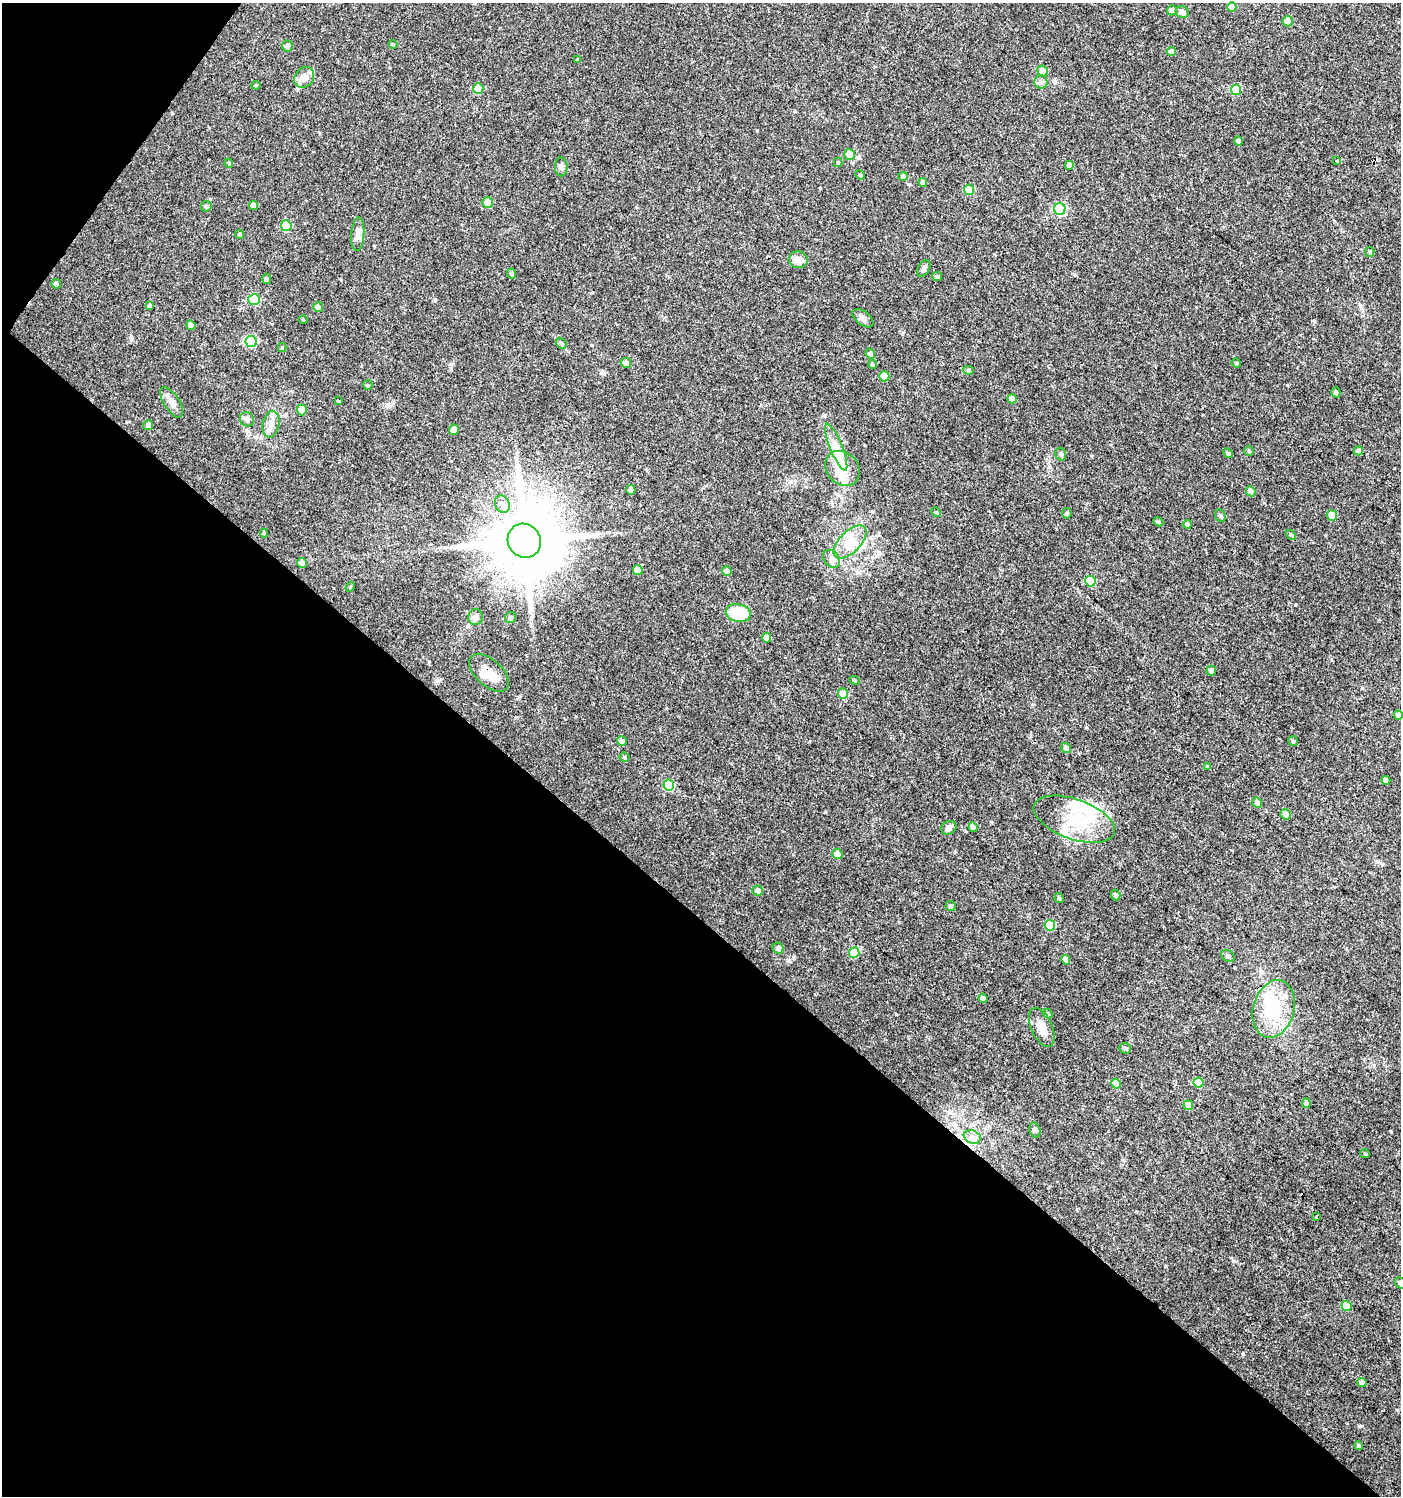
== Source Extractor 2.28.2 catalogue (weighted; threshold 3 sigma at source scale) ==
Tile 9 of 4 x 4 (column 1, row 3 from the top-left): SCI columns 244-1642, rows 1496-2989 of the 6017 x 5984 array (HDU 1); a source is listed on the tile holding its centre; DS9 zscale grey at full resolution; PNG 1403 x 1498 px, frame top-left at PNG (2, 3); each listed source drawn as its Kron ellipse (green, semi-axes under 4 px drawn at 4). Shown black and unused: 41% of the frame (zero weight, under 3 of 4 exposures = <1% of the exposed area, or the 3 px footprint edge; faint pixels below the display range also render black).
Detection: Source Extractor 2.28.2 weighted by HDU 2 'WHT'; one run over the whole footprint, this tile lists its part. Background 0.0233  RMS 0.004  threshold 0.0179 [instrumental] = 3 sigma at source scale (4.5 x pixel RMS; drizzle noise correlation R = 1.50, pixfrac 1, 0.0396/0.0396 arcsec/px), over >= 5 px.
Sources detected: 149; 3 inside a brighter object's white glare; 2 cosmic-ray / hot-pixel residue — neither listed nor drawn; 7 inside a brighter listed object's ellipse — not listed separately; the other 137 listed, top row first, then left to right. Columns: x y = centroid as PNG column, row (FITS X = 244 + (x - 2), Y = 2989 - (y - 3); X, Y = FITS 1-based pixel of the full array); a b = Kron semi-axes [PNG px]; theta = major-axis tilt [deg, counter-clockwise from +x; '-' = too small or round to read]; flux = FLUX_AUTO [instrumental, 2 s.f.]
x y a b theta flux
1232 7 5 4 - 4.7
1172 10 5 5 - 1.7
1182 12 6 5 - 1.9
1288 21 5 5 - 5.5
393 44 4 4 - 0.41
287 46 5 5 - 1.5
1171 51 5 4 - 2
577 60 4 3 - 0.38
1042 71 5 5 - 3
304 77 11 9 52 3.4
1041 82 6 6 - 1.1
256 85 4 4 - 0.47
478 88 5 5 - 10
1236 90 5 5 - 13
1238 141 4 4 - 0.92
850 154 5 5 - 3.8
1337 161 4 3 - 0.3
229 163 4 4 - 0.42
838 163 4 3 - 0.58
1069 165 4 4 - 1.9
561 167 9 6 -89 1.1
860 175 5 4 - 0.52
903 176 4 4 - 1.1
923 182 4 4 - 1.7
969 190 5 5 - 11
488 203 5 5 - 4.5
253 205 4 4 - 2
206 206 6 5 - 0.58
1060 209 6 6 - 32
286 226 5 5 - 12
240 234 4 4 - 0.59
358 234 17 6 86 2.1
1370 252 5 4 - 0.5
798 260 9 8 - 3
924 268 9 5 59 0.99
512 274 5 4 - 0.94
937 277 5 4 - 0.85
266 279 5 4 - 0.98
56 284 5 4 - 1.5
254 300 6 5 - 19
150 306 4 4 - 0.72
318 307 5 5 - 1.4
863 318 12 6 -38 1.7
303 320 5 3 - 0.35
191 325 5 4 - 3.1
251 341 6 5 - 26
561 343 6 4 -47 0.61
282 347 4 4 - 0.49
870 354 5 4 - 1.1
626 363 5 5 - 1.8
1236 363 4 4 - 0.45
872 364 4 4 - 0.66
969 370 5 4 - 0.54
884 376 5 5 - 6.4
368 385 5 4 - 0.45
1336 392 5 4 - 0.73
1012 399 4 4 - 3.4
338 401 3 3 - 0.32
172 402 17 7 -57 2.5
302 410 5 5 - 3.9
247 419 7 6 - 1.8
271 424 13 8 79 2.8
148 425 5 5 - 1.1
454 430 5 5 - 2.9
836 447 25 6 -68 4.4
1249 451 5 4 - 0.6
1358 451 4 4 - 1.9
1228 453 5 4 - 0.55
1061 454 6 5 - 1.1
842 468 19 15 -47 7.6
631 490 5 4 - 2.6
1251 491 5 4 - 2.6
502 504 9 7 -62 1.8
936 512 5 4 - 0.44
1067 513 5 4 - 0.63
1332 515 5 5 - 7.5
1220 516 6 5 - 0.67
1158 522 5 4 - 0.57
1187 524 4 4 - 0.83
264 533 4 4 - 0.56
1291 535 6 4 -43 0.5
524 541 17 16 - 3500
850 542 21 10 45 6.2
832 559 10 7 -53 1.7
302 563 5 4 - 1.8
638 570 5 4 - 5.4
727 571 5 4 - 3.5
1090 581 5 5 - 11
350 587 5 4 - 0.46
738 613 12 9 -12 15
475 617 8 7 - 1.7
510 618 6 5 - 0.84
767 638 5 4 - 3.3
1211 671 5 4 - 1.8
489 673 24 13 -42 6
855 680 5 4 - 0.49
843 694 5 5 - 6.2
1398 715 4 4 - 1.6
622 741 5 4 - 2.1
1293 741 5 5 - 0.58
1066 748 5 4 - 1.8
625 757 5 5 - 0.61
1207 766 4 4 - 0.55
1386 780 4 4 - 1.4
669 785 5 5 - 18
1257 803 5 4 - 1.3
1286 814 5 5 - 2
1074 819 42 20 -20 16
973 827 5 4 - 1.9
949 828 8 6 31 1.6
837 854 5 5 - 3.5
758 891 5 5 - 2.4
1116 895 5 4 - 0.91
1059 898 5 4 - 0.62
951 906 5 5 - 0.85
1050 925 5 5 - 13
778 948 6 5 - 1.4
854 953 5 5 - 11
1228 956 7 5 -42 1
1066 960 5 4 - 2.5
983 998 5 4 - 1.7
1274 1009 29 20 75 19
1047 1013 5 4 - 0.73
1042 1027 21 10 -65 4.6
1125 1048 6 5 - 0.98
1198 1083 5 5 - 7.7
1116 1084 5 4 - 5
1306 1103 5 4 - 1.8
1188 1105 5 4 - 3
1035 1130 8 5 -72 0.87
972 1137 9 6 -20 1.9
1365 1154 5 4 - 0.44
1316 1217 3 3 - 2.2
1400 1283 6 5 - 0.95
1347 1306 5 5 - 7.9
1362 1382 4 4 - 2.9
1359 1446 4 4 - 0.8
Overlapping masked pixels (flux is a lower limit): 2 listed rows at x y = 524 541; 489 673
Isophote crosses this tile's border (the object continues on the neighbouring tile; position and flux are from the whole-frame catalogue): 2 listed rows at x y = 1398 715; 1400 1283
Unlisted compact peaks at least as high as the median listed source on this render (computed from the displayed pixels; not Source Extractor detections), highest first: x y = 1314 321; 1360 1426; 1243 1354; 1287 385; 1391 1132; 825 812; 1295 605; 896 1014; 1234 1261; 757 130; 451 364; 435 300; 1166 1266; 1362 688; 789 961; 172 113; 1378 861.